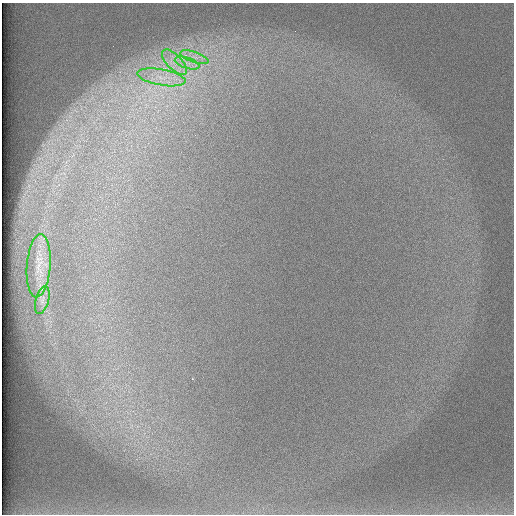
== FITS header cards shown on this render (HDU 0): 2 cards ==
NAXIS1  =                  512 /
NAXIS2  =                  512 /

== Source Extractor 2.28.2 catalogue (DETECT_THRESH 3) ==
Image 512 x 512 px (HDU 0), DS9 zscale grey, 1 PNG px = 1 image px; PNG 516 x 516 px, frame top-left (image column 1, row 512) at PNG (2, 3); each listed source drawn as its Kron ellipse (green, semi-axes under 4 px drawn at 4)
Background 97.4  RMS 2.9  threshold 8.73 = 3 sigma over >= 5 px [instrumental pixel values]
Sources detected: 6; all 6 listed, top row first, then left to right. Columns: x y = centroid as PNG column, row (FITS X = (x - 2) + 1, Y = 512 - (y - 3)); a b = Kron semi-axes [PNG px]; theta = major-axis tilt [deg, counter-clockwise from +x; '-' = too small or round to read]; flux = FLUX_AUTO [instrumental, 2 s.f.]
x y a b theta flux
195 57 15 5 -18 1500
174 62 16 7 -46 2500
187 63 13 5 -17 1600
161 77 24 8 -10 3500
39 266 31 12 85 3800
42 300 14 6 75 1200